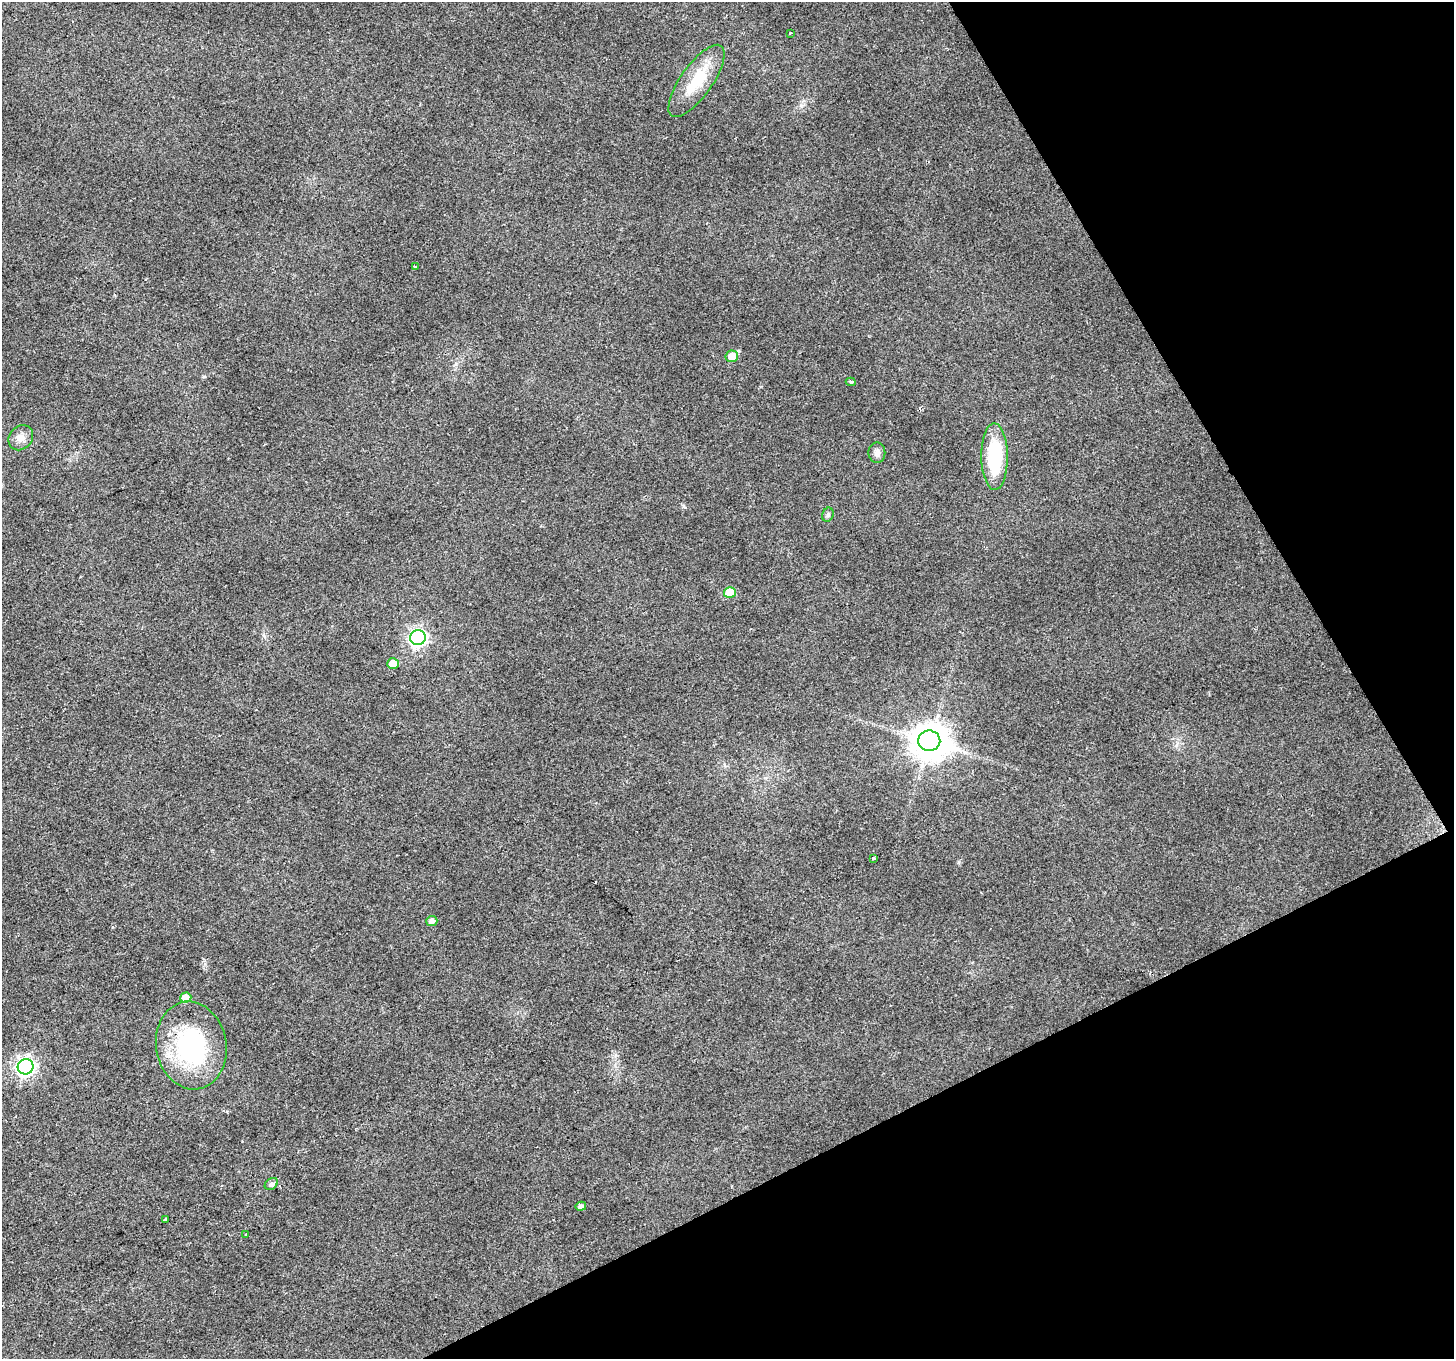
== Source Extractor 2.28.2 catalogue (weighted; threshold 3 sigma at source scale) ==
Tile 12 of 4 x 4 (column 4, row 3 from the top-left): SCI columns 4360-5811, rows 1524-2880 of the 5811 x 5702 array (HDU 1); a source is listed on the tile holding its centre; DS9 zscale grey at full resolution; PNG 1456 x 1361 px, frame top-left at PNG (2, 2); each listed source drawn as its Kron ellipse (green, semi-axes under 4 px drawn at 4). Shown black and unused: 25% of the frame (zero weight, under 2 of 3 exposures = <1% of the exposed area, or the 3 px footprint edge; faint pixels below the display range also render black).
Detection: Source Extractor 2.28.2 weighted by HDU 2 'WHT'; one run over the whole footprint, this tile lists its part. Background 0.0455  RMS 0.0072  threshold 0.0324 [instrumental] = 3 sigma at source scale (4.5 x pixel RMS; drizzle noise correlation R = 1.50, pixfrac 1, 0.0396/0.0396 arcsec/px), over >= 5 px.
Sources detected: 22; all 22 listed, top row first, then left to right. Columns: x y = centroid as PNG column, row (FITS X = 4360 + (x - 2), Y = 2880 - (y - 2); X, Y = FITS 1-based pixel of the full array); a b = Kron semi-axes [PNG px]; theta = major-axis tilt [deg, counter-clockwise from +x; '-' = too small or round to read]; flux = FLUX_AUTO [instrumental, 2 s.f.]
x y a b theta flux
790 33 3 3 - 2.4
696 81 43 16 55 28
415 267 3 2 - 1.1
732 356 6 6 - 12
851 382 5 4 - 1.4
21 438 13 11 47 5.5
877 453 10 8 89 3.7
994 457 33 13 -89 47
828 515 7 5 68 1.5
730 593 6 5 - 19
418 638 8 7 - 220
393 664 6 5 - 8.8
929 741 11 10 - 1700
873 858 3 3 - 1.6
432 921 5 5 - 3.6
186 997 6 5 - 5.9
191 1045 44 35 -80 91
25 1067 8 7 - 260
271 1184 7 5 33 2.4
581 1206 5 4 - 2.7
165 1220 3 3 - 11
246 1234 3 3 - 1.6
Unlisted compact peaks at least as high as the median listed source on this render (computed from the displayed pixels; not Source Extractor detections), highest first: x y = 683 506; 959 862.